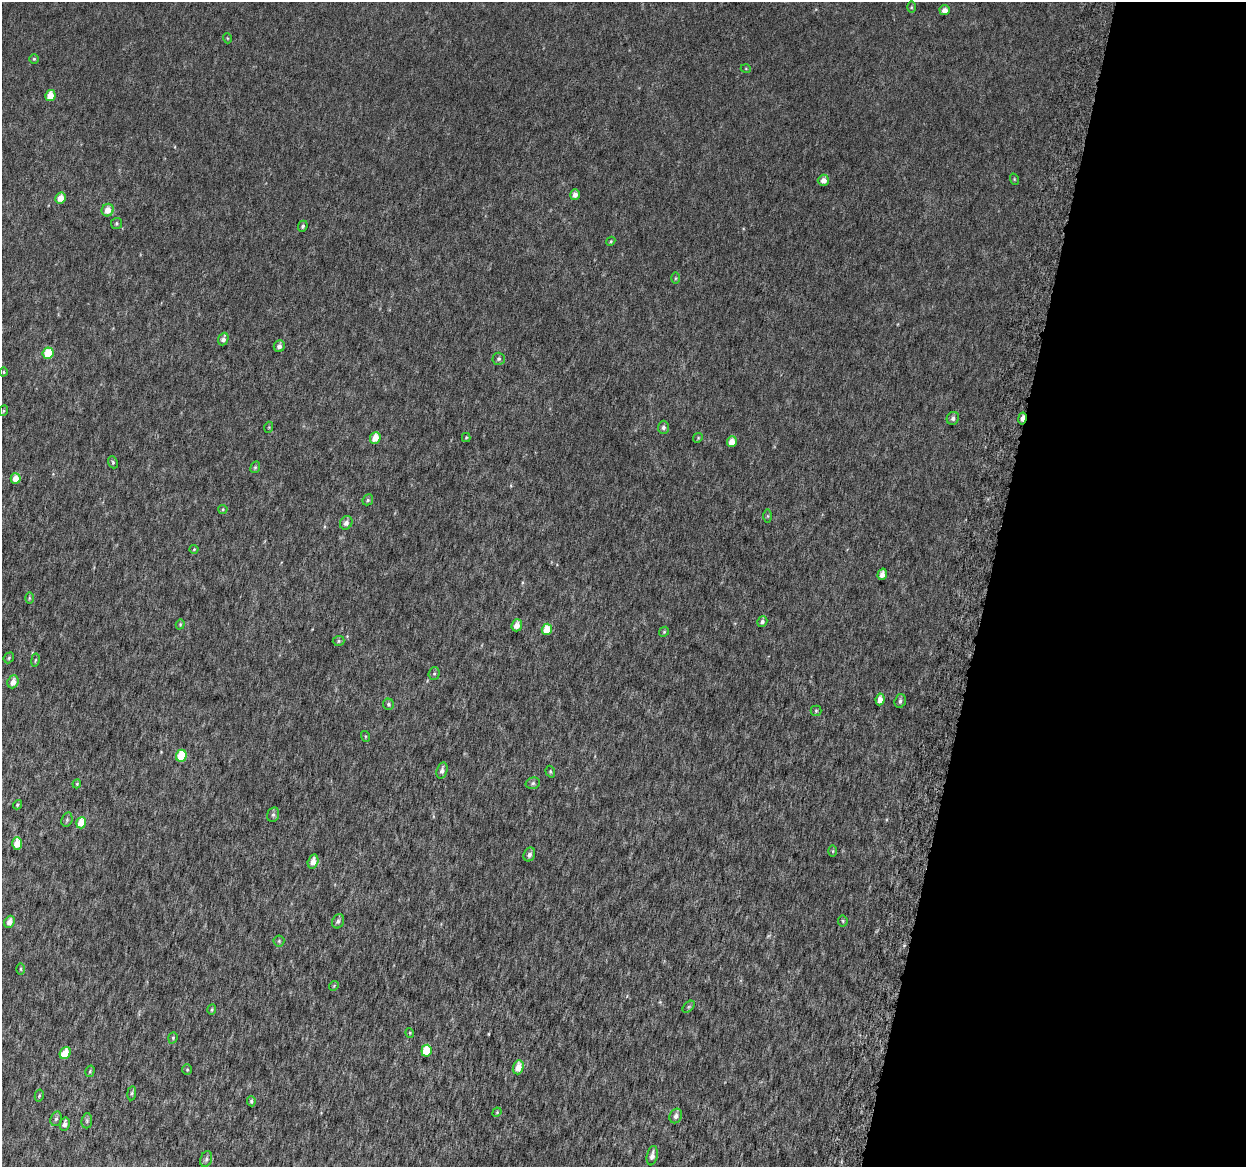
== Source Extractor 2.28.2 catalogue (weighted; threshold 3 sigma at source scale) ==
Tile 8 of 4 x 4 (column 4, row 2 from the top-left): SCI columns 3783-5026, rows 2640-3804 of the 5084 x 5337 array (HDU 1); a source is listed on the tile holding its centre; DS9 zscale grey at full resolution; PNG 1248 x 1169 px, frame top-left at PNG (2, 2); each listed source drawn as its Kron ellipse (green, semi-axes under 4 px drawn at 4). Shown black and unused: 21% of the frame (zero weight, under 6 of 12 exposures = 5% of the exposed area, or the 3 px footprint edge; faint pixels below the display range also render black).
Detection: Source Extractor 2.28.2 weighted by HDU 2 'WHT'; one run over the whole footprint, this tile lists its part. Background 0.00174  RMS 0.0014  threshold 0.00566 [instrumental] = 3 sigma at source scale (4.09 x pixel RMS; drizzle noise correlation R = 1.36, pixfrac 0.8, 0.0396/0.0396 arcsec/px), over >= 5 px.
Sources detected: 92; all 92 listed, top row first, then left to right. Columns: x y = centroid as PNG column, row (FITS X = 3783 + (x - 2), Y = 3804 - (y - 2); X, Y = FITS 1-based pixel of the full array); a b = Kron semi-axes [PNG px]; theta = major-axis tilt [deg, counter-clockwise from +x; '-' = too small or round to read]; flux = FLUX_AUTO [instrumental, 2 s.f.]
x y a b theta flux
911 7 6 4 89 0.15
945 10 5 5 - 0.75
227 38 5 3 - 0.1
34 59 5 4 - 0.17
746 69 5 3 - 0.1
50 95 5 5 - 1.8
1014 179 6 3 -72 0.11
823 180 6 5 - 0.81
575 195 5 5 - 0.64
61 198 6 5 - 1.6
108 210 6 6 - 1.3
117 223 5 5 - 0.22
303 226 5 4 - 0.22
611 241 5 3 - 0.12
675 278 6 4 89 0.13
223 339 6 5 - 0.49
279 346 6 5 - 0.52
48 353 5 5 - 4.1
499 359 6 6 - 0.26
4 372 4 3 - 0.12
3 411 5 3 - 0.13
953 418 7 6 - 0.4
1022 418 6 3 79 1
269 427 5 3 - 0.11
663 427 6 5 - 0.32
466 437 4 4 - 0.13
375 438 6 5 - 1.5
698 438 5 4 - 0.14
732 442 5 4 - 1.3
113 462 6 4 -69 0.19
255 467 6 4 68 0.19
16 478 5 5 - 1.5
368 500 6 5 - 0.21
223 509 4 4 - 0.14
768 516 7 4 90 0.17
346 523 7 6 - 0.49
194 549 4 4 - 0.13
882 574 6 4 72 0.74
29 598 6 4 90 0.16
762 622 6 4 55 0.4
180 624 5 4 - 0.14
517 625 6 5 - 0.98
547 629 6 5 - 2.3
664 632 5 4 - 0.16
339 641 6 5 - 0.18
9 658 6 4 49 0.18
35 660 7 3 81 0.15
434 674 6 5 - 0.21
13 682 6 5 - 0.92
880 699 6 4 82 0.99
900 701 7 5 74 0.31
388 704 5 5 - 0.22
816 711 5 5 - 0.18
365 736 5 3 - 0.14
181 756 6 5 - 4.2
442 770 8 5 74 0.49
550 772 6 4 -71 0.16
533 783 7 5 15 0.26
77 784 4 4 - 0.14
17 805 5 4 - 0.17
273 815 7 6 - 0.29
67 820 7 5 70 0.21
81 823 6 5 - 2
17 843 6 5 - 1.7
833 851 6 4 -90 0.15
529 855 7 5 66 0.43
313 861 7 5 75 0.87
338 921 7 5 69 0.32
843 921 5 5 - 0.18
10 922 6 5 - 0.76
279 941 5 5 - 0.18
21 969 6 4 -89 0.13
334 986 5 4 - 0.14
689 1007 7 4 45 0.2
212 1010 5 3 - 0.14
410 1033 5 3 - 0.1
173 1038 6 4 71 0.18
426 1051 6 5 - 3.2
65 1053 6 5 - 1.9
518 1067 7 5 73 1.5
187 1070 5 5 - 0.15
90 1071 6 4 74 0.17
132 1093 7 4 83 0.19
39 1096 6 4 78 0.18
251 1101 5 4 - 0.22
497 1112 5 4 - 0.11
676 1116 7 6 - 0.47
56 1119 7 5 71 0.3
87 1121 7 5 84 0.24
65 1124 7 5 77 0.4
652 1156 10 5 79 0.58
206 1159 8 5 71 0.32
Overlapping masked pixels (flux is a lower limit): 1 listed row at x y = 1022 418